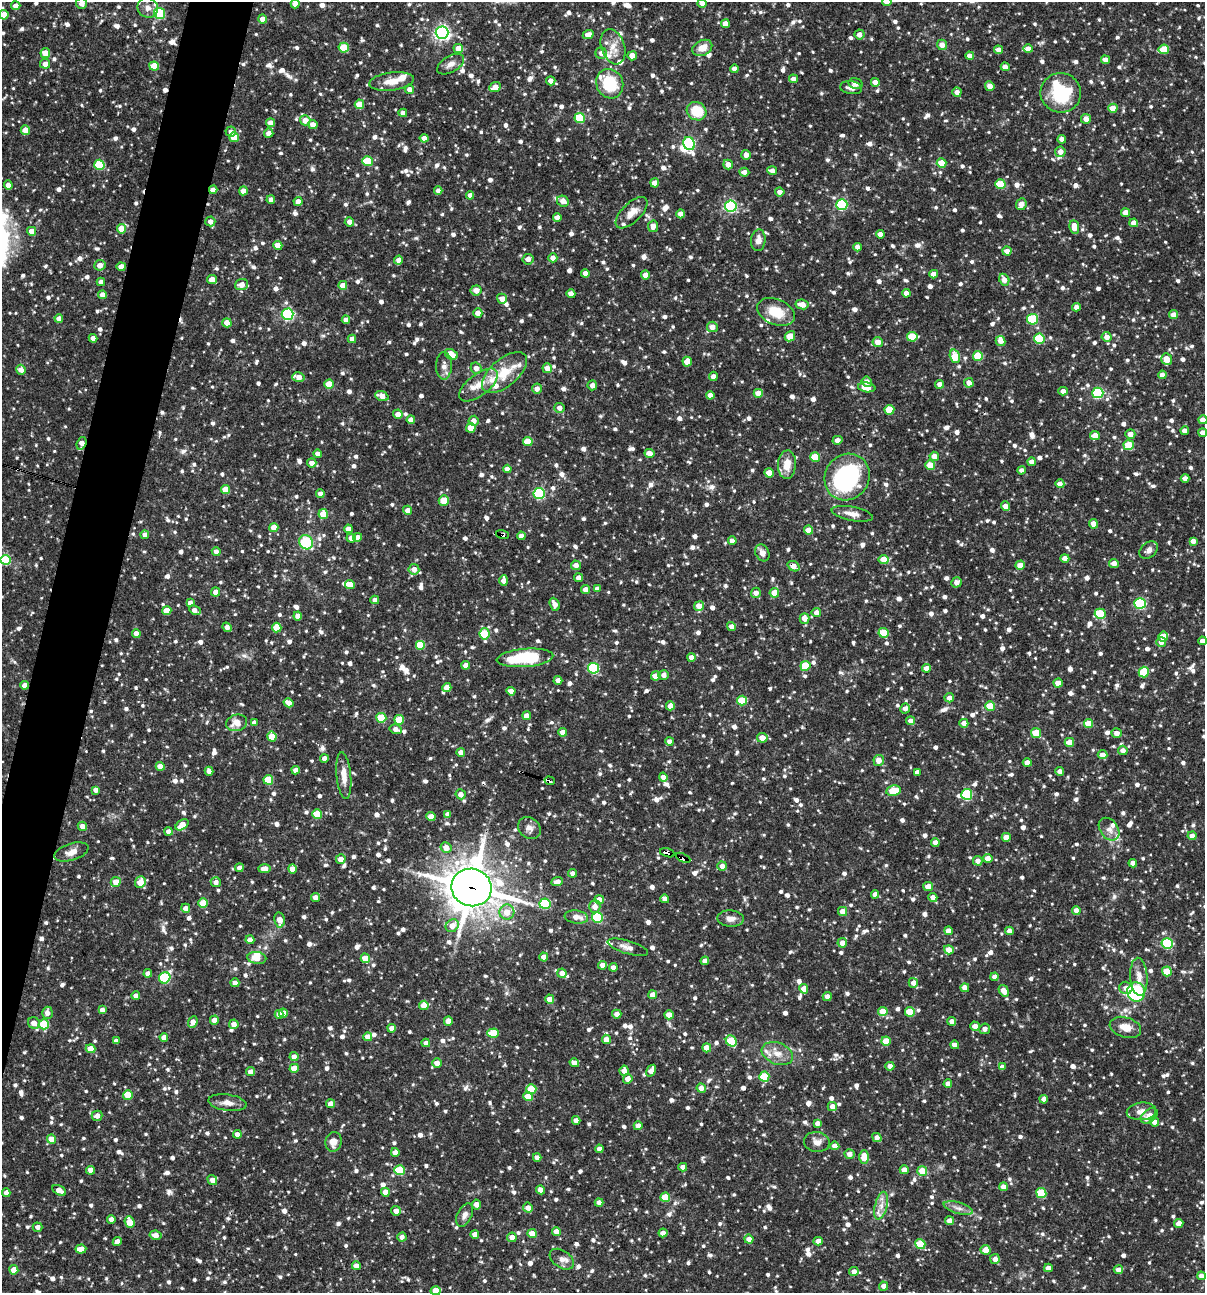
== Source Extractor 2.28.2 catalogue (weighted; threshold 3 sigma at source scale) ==
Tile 7 of 4 x 4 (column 3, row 2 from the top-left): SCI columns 2657-3859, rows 2585-3875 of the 5187 x 5169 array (HDU 1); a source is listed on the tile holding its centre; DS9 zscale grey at full resolution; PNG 1207 x 1295 px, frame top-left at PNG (2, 2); each listed source drawn as its Kron ellipse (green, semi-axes under 4 px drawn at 4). Shown black and unused: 4% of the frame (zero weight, under 3 of 4 exposures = <1% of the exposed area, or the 3 px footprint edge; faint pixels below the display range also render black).
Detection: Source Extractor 2.28.2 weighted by HDU 2 'WHT'; one run over the whole footprint, this tile lists its part. Background 0.0812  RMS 0.0038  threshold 0.0171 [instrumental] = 3 sigma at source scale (4.5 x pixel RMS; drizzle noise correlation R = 1.50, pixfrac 1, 0.05/0.05 arcsec/px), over >= 5 px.
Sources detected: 1583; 2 inside a brighter object's white glare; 5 cosmic-ray / hot-pixel residue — neither listed nor drawn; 31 inside a brighter listed object's ellipse — not listed separately; of the other 1545, all 500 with FLUX_AUTO >= 2.02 (the completeness limit of this list) listed and drawn (1045 fainter detections not listed), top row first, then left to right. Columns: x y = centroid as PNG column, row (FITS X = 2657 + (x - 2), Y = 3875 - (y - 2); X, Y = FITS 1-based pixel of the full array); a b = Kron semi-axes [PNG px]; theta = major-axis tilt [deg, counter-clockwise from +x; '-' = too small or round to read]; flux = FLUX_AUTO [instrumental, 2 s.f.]
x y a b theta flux
887 2 4 4 - 2.6
81 3 5 5 - 2.2
702 3 4 4 - 2.3
295 4 4 4 - 2.7
16 6 4 4 - 2.8
148 8 11 9 -37 2.7
159 13 5 5 - 33
4 15 5 4 - 5.4
263 19 4 4 - 3.3
725 24 4 4 - 3.9
442 33 6 6 - 110
859 34 5 5 - 2.3
588 35 5 4 - 3.5
942 45 5 5 - 2.8
613 47 18 11 -71 4.9
344 48 5 5 - 12
458 48 5 4 - 4.2
702 48 10 7 26 4.4
1028 49 4 4 - 2.6
1164 49 5 4 - 10
999 50 4 4 - 2.8
45 53 5 4 - 6.2
601 53 6 5 - 2.1
632 56 5 4 - 4.1
970 56 4 4 - 3.2
1105 60 4 4 - 2.6
45 64 5 5 - 3.2
451 64 15 8 30 2.6
154 66 5 4 - 10
1005 67 4 4 - 2.3
734 69 4 4 - 2.5
793 79 4 4 - 2.2
392 81 22 9 7 5.3
551 81 5 4 - 2.4
875 82 4 4 - 3
610 84 15 13 -64 16
856 84 7 5 -16 2.1
990 86 5 4 - 2.9
495 87 6 4 24 3.3
851 88 11 6 -8 2.1
410 89 4 4 - 2.4
957 92 5 4 - 2.2
1061 93 20 19 - 23
359 104 5 5 - 7.7
1113 108 4 4 - 6.5
696 111 10 9 - 12
403 113 4 4 - 2.1
580 118 5 5 - 19
1086 119 5 5 - 2.8
305 120 5 5 - 3.8
270 123 4 4 - 3
313 125 4 4 - 3.2
25 130 4 4 - 4.6
231 132 5 5 - 2
269 133 5 4 - 2.7
234 137 5 4 - 6.7
424 138 4 4 - 3.5
1062 139 4 4 - 2.5
689 143 7 5 -67 53
1060 152 5 5 - 3.2
746 155 5 4 - 2.2
367 161 5 5 - 16
942 163 5 5 - 7.3
728 164 5 4 - 2.9
99 165 5 5 - 19
772 171 5 4 - 2.4
744 172 5 4 - 2.2
655 183 4 4 - 4.3
1000 184 5 5 - 10
8 185 5 4 - 2.7
213 190 4 4 - 2.6
243 191 4 4 - 3.1
438 191 4 4 - 2
780 192 5 4 - 2.2
470 195 4 4 - 2.2
271 200 4 4 - 2.1
298 201 4 4 - 2.4
563 201 6 5 - 3.1
1021 204 6 5 - 3.1
842 205 5 5 - 35
731 206 6 5 - 56
632 213 20 9 44 4.5
1125 213 4 4 - 3.9
681 214 4 4 - 3.7
557 217 4 4 - 3.2
210 221 5 5 - 2.6
349 222 5 4 - 2.7
1134 223 4 4 - 3.3
653 226 6 5 - 2.9
1074 227 7 5 -83 4.6
121 229 5 4 - 6.9
32 231 4 4 - 3.7
880 234 4 4 - 2.8
758 240 11 7 84 3.2
278 245 4 4 - 6.1
858 247 4 4 - 2.5
1007 251 4 4 - 2.8
553 258 4 4 - 2.6
528 259 5 5 - 2.2
399 260 4 4 - 2.7
100 265 5 5 - 3
121 267 4 4 - 3.9
585 273 4 4 - 2.5
934 274 4 4 - 3.4
646 275 4 4 - 3.2
212 279 5 4 - 3.9
1004 280 6 5 - 3.1
101 282 4 4 - 2.4
241 285 6 5 - 3.2
343 285 4 4 - 3.4
476 290 5 5 - 3
906 293 4 4 - 2.7
571 294 4 4 - 2.4
102 295 4 4 - 2.9
502 299 5 5 - 3
802 304 6 5 - 3.9
1076 307 4 4 - 2.2
776 312 20 12 -22 9.1
478 313 4 4 - 2.9
288 314 6 5 - 53
1173 315 4 4 - 3.3
59 318 4 4 - 2.7
1033 319 5 5 - 20
346 320 4 4 - 2.3
227 323 4 4 - 4.4
712 327 5 5 - 3.5
790 336 6 4 49 5.7
912 337 5 5 - 14
1107 337 5 4 - 2.7
93 338 4 4 - 2.2
352 339 4 4 - 2.6
1039 339 5 5 - 22
1000 341 5 4 - 3.5
878 342 5 5 - 3.7
451 354 7 4 -26 8.7
955 356 7 5 -73 12
978 356 5 5 - 14
1167 359 6 5 - 5.7
687 362 5 4 - 4.5
444 366 13 8 89 2.7
476 368 6 5 - 2.8
547 368 5 5 - 3.1
21 370 5 5 - 2.6
504 372 27 14 40 11
1162 375 4 4 - 2.4
713 376 5 4 - 2.3
298 377 6 4 -15 4
867 382 5 5 - 2.5
969 383 5 4 - 2.8
329 384 5 4 - 8.6
940 384 4 4 - 2.4
479 385 23 10 38 6
592 385 5 4 - 2.1
867 387 9 5 -8 5.8
537 389 5 5 - 2.1
1063 391 4 4 - 2.3
758 393 4 4 - 4.4
1098 393 5 5 - 33
710 395 4 4 - 2.7
382 396 7 4 -20 3.5
559 408 5 5 - 2.4
889 410 5 5 - 9.3
398 414 5 4 - 2.7
411 420 4 4 - 2.8
1203 420 4 4 - 2.6
474 421 5 5 - 2.6
471 428 4 4 - 6.9
1185 431 4 4 - 2.4
1203 433 4 4 - 2.8
1130 434 5 5 - 2.8
1095 436 5 4 - 4.9
837 440 5 4 - 2.7
528 441 5 4 - 8.5
82 443 6 4 72 2.9
1129 445 5 5 - 12
649 453 5 4 - 3.5
318 454 4 4 - 2.6
934 456 5 4 - 3.8
815 457 5 4 - 8.9
1031 462 4 4 - 2.6
312 463 5 4 - 2.7
787 465 14 9 86 5.6
930 465 5 4 - 6.1
507 469 4 4 - 2.5
1022 470 4 4 - 2.1
769 473 4 4 - 4.8
847 477 24 22 55 49
1185 478 4 4 - 2.3
1060 484 4 4 - 2.4
226 489 4 4 - 6.8
320 493 4 4 - 2
539 493 5 5 - 42
444 500 5 5 - 8.3
1005 506 5 4 - 2.7
408 510 4 4 - 2.6
323 514 5 4 - 7.4
852 514 21 7 -11 3.4
1093 524 5 4 - 3.4
274 528 4 4 - 5
348 529 4 4 - 3.6
809 530 4 4 - 4.9
145 535 4 4 - 2.7
502 535 6 4 -17 2.2
521 536 4 4 - 2.5
357 537 4 4 - 2.8
351 538 5 4 - 3
732 541 4 4 - 2.9
1193 541 4 4 - 2.3
306 542 7 6 - 17
1149 550 10 7 40 2
216 551 4 4 - 2.1
762 553 9 6 -63 2.6
1065 558 4 4 - 2.3
884 559 5 4 - 5.8
5 560 5 5 - 25
1114 563 5 4 - 2.8
576 565 5 4 - 2.8
1020 565 5 4 - 4.4
794 566 6 4 -35 3.2
414 569 5 5 - 3
579 578 4 4 - 2.9
504 581 5 4 - 3.3
957 582 6 5 - 2.4
350 585 5 4 - 5.3
597 589 4 4 - 2.3
586 590 4 4 - 3.3
216 592 4 4 - 3.2
756 593 5 5 - 2.6
774 593 5 5 - 4.9
375 600 4 4 - 2.7
190 603 4 4 - 2.4
1140 603 5 5 - 38
555 604 7 4 -67 2.8
699 606 5 4 - 5.5
195 610 6 4 -27 2.8
167 611 4 4 - 6.7
816 613 4 4 - 2.2
1100 614 5 5 - 16
298 616 4 4 - 3.6
804 618 5 5 - 3.9
731 626 4 4 - 2.2
227 627 5 4 - 2.5
277 627 5 4 - 7.5
136 633 4 4 - 2.8
884 633 5 5 - 11
485 634 6 5 - 16
1163 636 5 5 - 7
1202 641 4 4 - 2.6
1161 642 5 5 - 2.7
420 645 5 5 - 14
691 657 4 4 - 2.5
525 658 28 9 5 27
466 665 4 4 - 3.2
805 666 5 5 - 11
593 668 5 5 - 32
927 668 4 4 - 2.9
1144 672 5 5 - 14
664 675 5 5 - 2
656 676 5 4 - 4
558 680 4 4 - 2.7
1058 683 4 4 - 5
25 685 4 4 - 2.8
447 688 4 4 - 5.9
511 691 4 4 - 2.7
949 698 5 4 - 2.5
742 701 5 5 - 13
288 703 5 4 - 3.9
670 706 4 4 - 2.9
990 706 5 4 - 11
905 708 5 5 - 2.1
527 716 4 4 - 3.9
381 718 5 5 - 14
399 720 5 5 - 13
911 721 4 4 - 2.9
236 723 11 8 14 4.4
254 723 4 4 - 2.2
964 723 4 4 - 2.7
1088 724 4 4 - 8.3
396 729 6 5 - 2.5
563 732 4 4 - 4.3
1036 733 5 5 - 10
1117 733 5 5 - 2.7
272 736 5 4 - 8.3
762 738 5 4 - 4.9
669 741 4 4 - 2.2
1069 742 4 4 - 5.1
1123 750 5 4 - 2.5
461 752 4 4 - 2.5
1103 755 5 4 - 3.1
324 758 4 4 - 2.3
879 760 5 5 - 3.5
1027 763 4 4 - 2.9
160 766 4 4 - 5.1
296 770 4 4 - 2.8
209 771 4 4 - 2.2
1060 771 4 4 - 2.6
917 772 4 4 - 2.1
344 776 23 7 -85 5.1
663 777 4 4 - 2.2
268 780 5 5 - 15
550 781 5 3 - 12
96 790 4 4 - 2.5
893 791 7 5 9 12
461 794 5 5 - 2.7
967 794 5 5 - 32
317 814 5 4 - 9.7
448 814 4 4 - 2.7
431 817 4 4 - 5
182 825 7 4 34 5.5
82 826 5 4 - 2.4
529 828 12 10 -39 2.1
1109 829 12 9 -52 2.5
169 831 4 4 - 2.6
1192 836 4 4 - 2.7
1006 837 4 4 - 3.7
935 842 4 4 - 2.8
446 848 5 5 - 3.6
71 852 17 8 17 3.8
667 853 7 3 -17 59
683 858 8 4 -25 27
988 858 5 4 - 3.1
341 859 5 5 - 3
978 861 5 5 - 2.3
1133 863 4 4 - 2.6
722 866 5 4 - 2.7
239 868 4 4 - 2.2
264 869 6 4 0 3
292 869 5 4 - 3.4
573 873 4 4 - 2.3
116 882 5 5 - 4.7
140 882 6 5 - 5.1
216 882 5 5 - 2.8
557 882 6 4 21 3.1
928 886 5 4 - 3.8
471 887 20 18 -15 1200
875 894 4 4 - 2.6
316 897 4 4 - 2.7
933 897 4 4 - 2.7
665 899 4 4 - 2.4
599 900 5 4 - 3.8
203 903 5 4 - 10
545 904 5 5 - 22
595 906 6 5 - 3.2
186 908 4 4 - 2.5
1076 910 4 4 - 2.3
843 911 4 4 - 3.6
507 912 7 7 - 4.4
576 917 12 6 -7 3.2
597 918 5 5 - 25
731 918 13 8 -1 2.7
280 920 7 5 -80 3.5
452 926 7 6 - 3.9
948 931 4 4 - 3.2
1009 931 4 4 - 2.3
250 940 4 4 - 2.7
842 943 5 4 - 2.8
1167 943 5 5 - 29
628 947 21 6 -17 2.8
949 950 5 4 - 3.7
544 957 4 4 - 3.6
257 958 9 6 -7 4.1
365 958 5 4 - 7.7
705 961 4 4 - 2.7
603 965 4 4 - 2.7
613 967 4 4 - 2.4
1167 971 5 5 - 8.7
148 973 4 4 - 2
562 973 5 4 - 3.2
995 977 4 4 - 2.3
1139 977 19 8 -86 3.8
165 978 6 5 - 30
235 983 4 4 - 2.5
913 983 5 5 - 2.2
965 988 4 4 - 3.1
1126 988 7 6 - 2.4
804 989 4 4 - 4.5
1004 991 6 4 -56 4.4
1136 992 9 9 - 39
653 995 4 4 - 4.1
136 996 4 4 - 2.4
827 997 4 4 - 2.5
550 999 4 4 - 5
424 1005 4 4 - 5.4
102 1010 4 4 - 2.1
883 1011 5 4 - 7.3
910 1012 5 4 - 11
47 1013 6 5 - 2.6
283 1013 4 4 - 3.9
279 1014 4 4 - 2.6
617 1014 4 4 - 2.6
669 1015 4 4 - 4.1
214 1020 5 4 - 3.6
448 1021 4 4 - 4.5
952 1021 4 4 - 2.6
193 1022 6 4 64 3.1
34 1023 6 5 - 3.2
44 1024 5 5 - 15
234 1024 5 4 - 2.8
975 1026 5 4 - 2.8
1125 1027 16 10 -16 4.9
392 1028 4 4 - 2.7
985 1029 5 5 - 2.1
493 1033 6 4 3 12
164 1037 4 4 - 2.8
368 1037 4 4 - 4.3
606 1039 4 4 - 2.9
116 1041 4 4 - 2.1
731 1041 6 5 - 18
886 1041 5 4 - 8
426 1043 4 4 - 2.5
955 1045 4 4 - 2.9
707 1048 4 4 - 4.3
91 1049 5 4 - 5.9
777 1053 16 10 -21 4.6
294 1057 4 4 - 2.8
437 1063 4 4 - 3.5
574 1063 5 4 - 3.2
890 1066 4 4 - 2.7
1002 1067 4 4 - 2.5
294 1068 5 4 - 5.4
624 1071 5 4 - 2.9
651 1071 6 4 57 2.9
250 1072 4 4 - 2.7
764 1077 5 5 - 15
628 1079 5 4 - 3.7
948 1084 4 4 - 2.6
701 1088 5 4 - 2.8
531 1089 5 5 - 11
128 1095 5 4 - 10
528 1096 4 4 - 7.2
1044 1099 4 4 - 2.7
228 1103 19 8 -8 3
330 1104 4 4 - 2.7
832 1107 4 4 - 2.7
1141 1111 15 9 4 2.9
97 1116 5 5 - 2.3
1149 1116 9 6 38 3.8
576 1120 4 4 - 2.5
1154 1122 5 4 - 2.7
817 1123 4 4 - 2.4
638 1126 4 4 - 2.5
237 1134 4 4 - 2.3
877 1138 5 4 - 2.5
51 1139 4 4 - 6.1
333 1142 10 8 80 3.3
817 1142 13 10 -9 2.9
835 1146 4 4 - 2.9
599 1149 4 4 - 2.5
395 1152 4 4 - 2.7
850 1154 5 4 - 2.5
864 1157 7 5 -89 5.5
537 1158 4 4 - 2.4
683 1167 4 4 - 2.5
91 1170 4 4 - 2.7
399 1170 5 5 - 17
904 1170 4 4 - 4.2
922 1171 5 4 - 6.8
212 1180 5 4 - 2.7
1003 1187 4 4 - 2.7
59 1190 7 4 -28 3.6
540 1190 4 4 - 3.2
6 1192 4 4 - 2.1
385 1192 4 4 - 3.9
1041 1193 5 5 - 19
665 1197 5 4 - 10
599 1202 4 4 - 2.2
476 1204 5 4 - 2.5
881 1206 14 6 75 2.9
528 1208 5 5 - 2.8
958 1208 15 5 -15 2.1
396 1211 5 4 - 2.8
465 1215 12 7 65 2.4
111 1219 4 4 - 2.5
949 1221 4 4 - 3
130 1222 6 4 -69 6.9
1179 1224 4 4 - 3.7
37 1227 5 4 - 2.1
556 1232 4 4 - 3.2
532 1233 4 4 - 5.6
663 1233 4 4 - 2.9
475 1234 4 4 - 2.6
155 1235 6 4 -10 2.6
402 1237 4 4 - 2
512 1237 5 4 - 2.9
749 1239 4 4 - 3.1
818 1241 4 4 - 2.7
117 1242 4 4 - 2.8
920 1244 5 5 - 14
81 1249 5 4 - 4.6
985 1250 5 5 - 3.6
562 1259 13 8 -34 2.4
995 1259 5 5 - 2.3
356 1266 4 4 - 3.6
1048 1268 4 4 - 2.6
14 1270 4 4 - 4.9
1118 1270 4 4 - 2.4
854 1272 4 4 - 2.6
1201 1276 4 4 - 2.5
884 1286 4 4 - 2.7
435 1291 5 4 - 6.7
Overlapping masked pixels (flux is a lower limit): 11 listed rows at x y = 213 190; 32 231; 82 443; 502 535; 794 566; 525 658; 25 685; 550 781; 667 853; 683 858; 471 887
Isophote crosses this tile's border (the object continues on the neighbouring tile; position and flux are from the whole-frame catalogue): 10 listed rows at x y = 887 2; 81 3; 702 3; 295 4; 4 15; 1203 420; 1203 433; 5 560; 1202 641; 435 1291